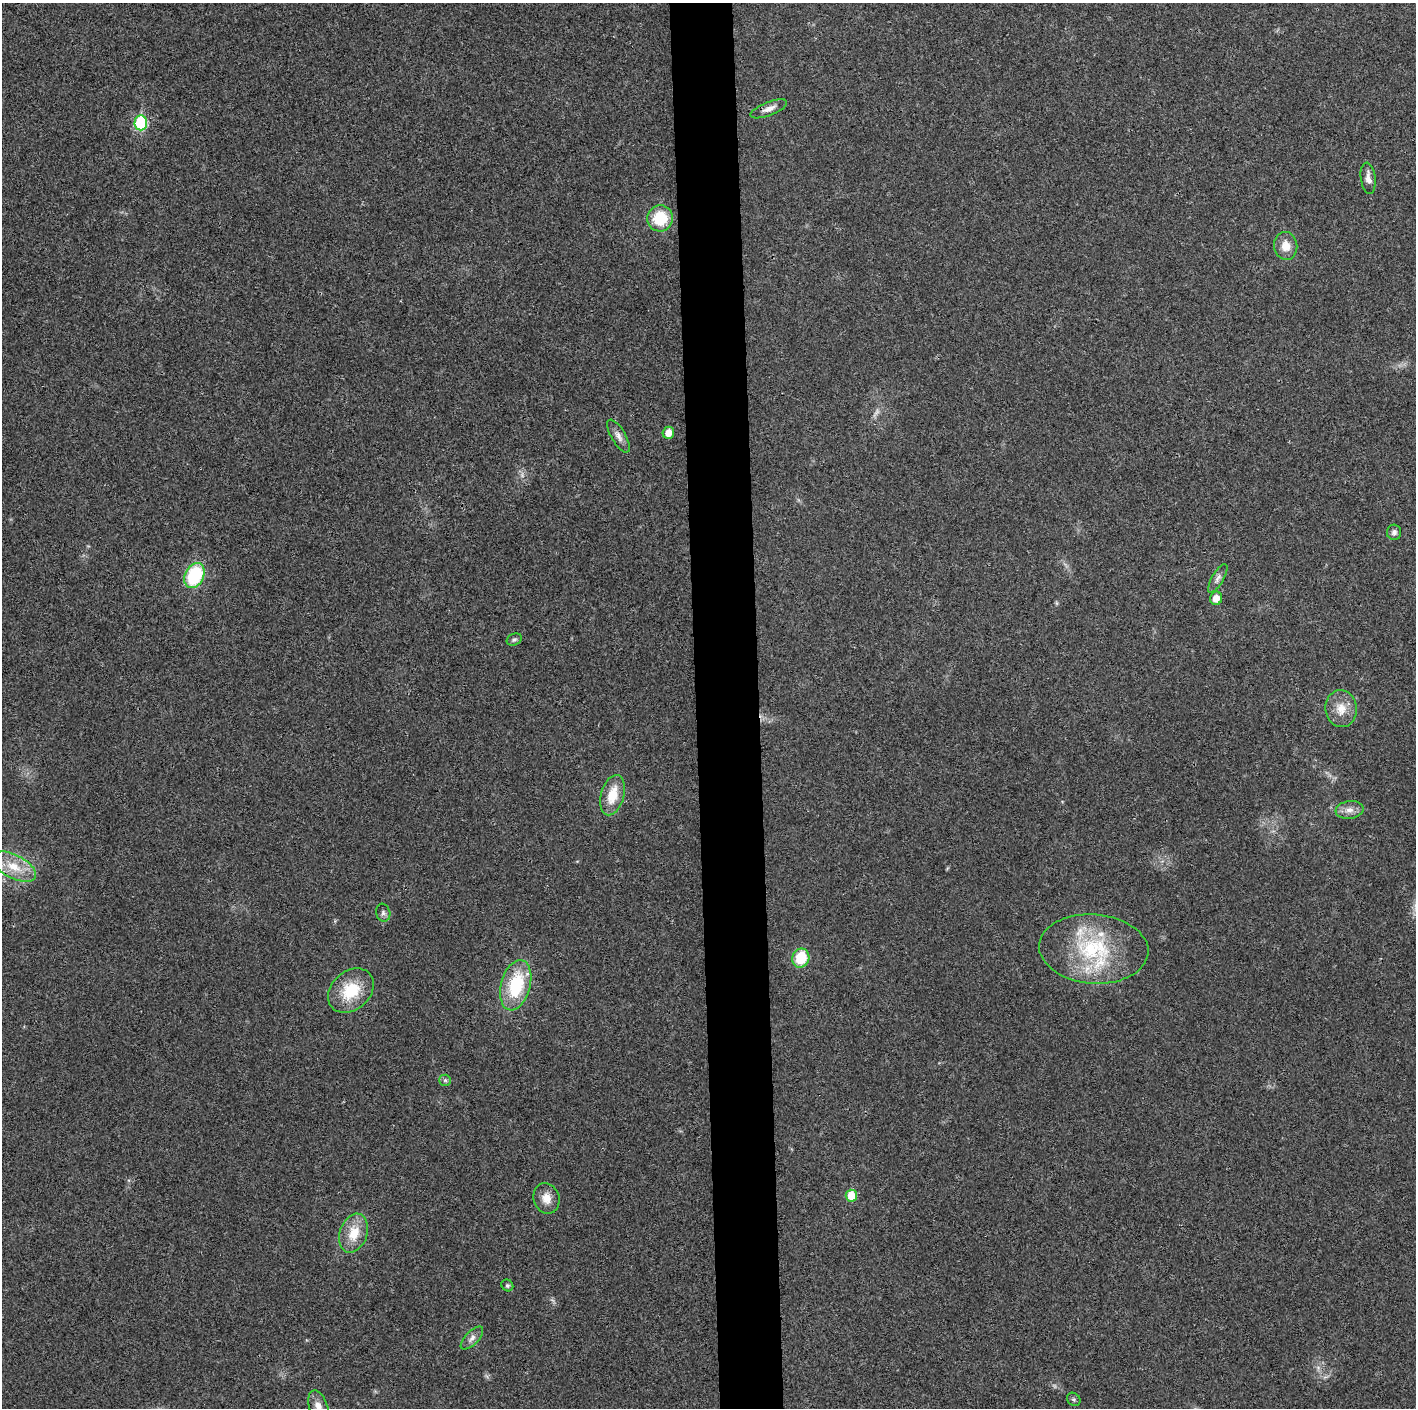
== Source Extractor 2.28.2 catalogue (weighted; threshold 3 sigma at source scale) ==
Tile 5 of 3 x 3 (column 2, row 2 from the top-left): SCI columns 1414-2827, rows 1411-2816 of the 4242 x 4223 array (HDU 1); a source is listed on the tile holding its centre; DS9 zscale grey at full resolution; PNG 1418 x 1410 px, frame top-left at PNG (2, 3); each listed source drawn as its Kron ellipse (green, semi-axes under 4 px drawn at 4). Shown black and unused: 4% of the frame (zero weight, under 3 of 4 exposures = <1% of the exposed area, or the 3 px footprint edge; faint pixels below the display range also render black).
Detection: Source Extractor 2.28.2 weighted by HDU 2 'WHT'; one run over the whole footprint, this tile lists its part. Background 0.0193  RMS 0.0039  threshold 0.0174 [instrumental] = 3 sigma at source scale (4.5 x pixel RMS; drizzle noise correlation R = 1.50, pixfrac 1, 0.05/0.05 arcsec/px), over >= 5 px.
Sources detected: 31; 2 too faint to see at this stretch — neither listed nor drawn; the other 29 listed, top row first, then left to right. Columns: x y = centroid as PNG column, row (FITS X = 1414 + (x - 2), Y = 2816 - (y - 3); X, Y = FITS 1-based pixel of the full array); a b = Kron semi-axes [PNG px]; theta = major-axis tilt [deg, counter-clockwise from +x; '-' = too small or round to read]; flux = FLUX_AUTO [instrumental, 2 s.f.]
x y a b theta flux
769 109 19 6 22 2.7
141 123 7 6 - 31
1368 178 16 7 -83 2.5
660 218 13 13 - 14
1286 246 14 11 -82 4.5
668 433 6 5 - 4.5
618 436 18 7 -60 2.4
1394 532 7 7 - 1.4
194 576 13 9 63 28
1218 578 16 6 60 1.8
1216 598 7 6 - 3.7
514 640 8 5 25 0.86
1341 709 18 16 -83 6.1
613 795 21 11 74 8.9
1349 810 14 9 7 2.9
14 867 24 11 -27 8.9
383 913 9 7 -72 1.2
1094 949 55 34 -4 39
801 958 10 8 70 13
516 985 26 14 75 23
351 991 25 19 42 15
445 1080 6 5 - 0.76
851 1196 6 5 - 8.4
546 1198 15 13 -72 4.3
354 1233 20 13 71 8.6
507 1285 6 5 - 0.77
472 1338 14 6 45 2
1074 1399 7 6 - 0.72
318 1407 17 9 -72 4.2
Isophote crosses this tile's border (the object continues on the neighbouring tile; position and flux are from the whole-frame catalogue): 1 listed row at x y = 318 1407